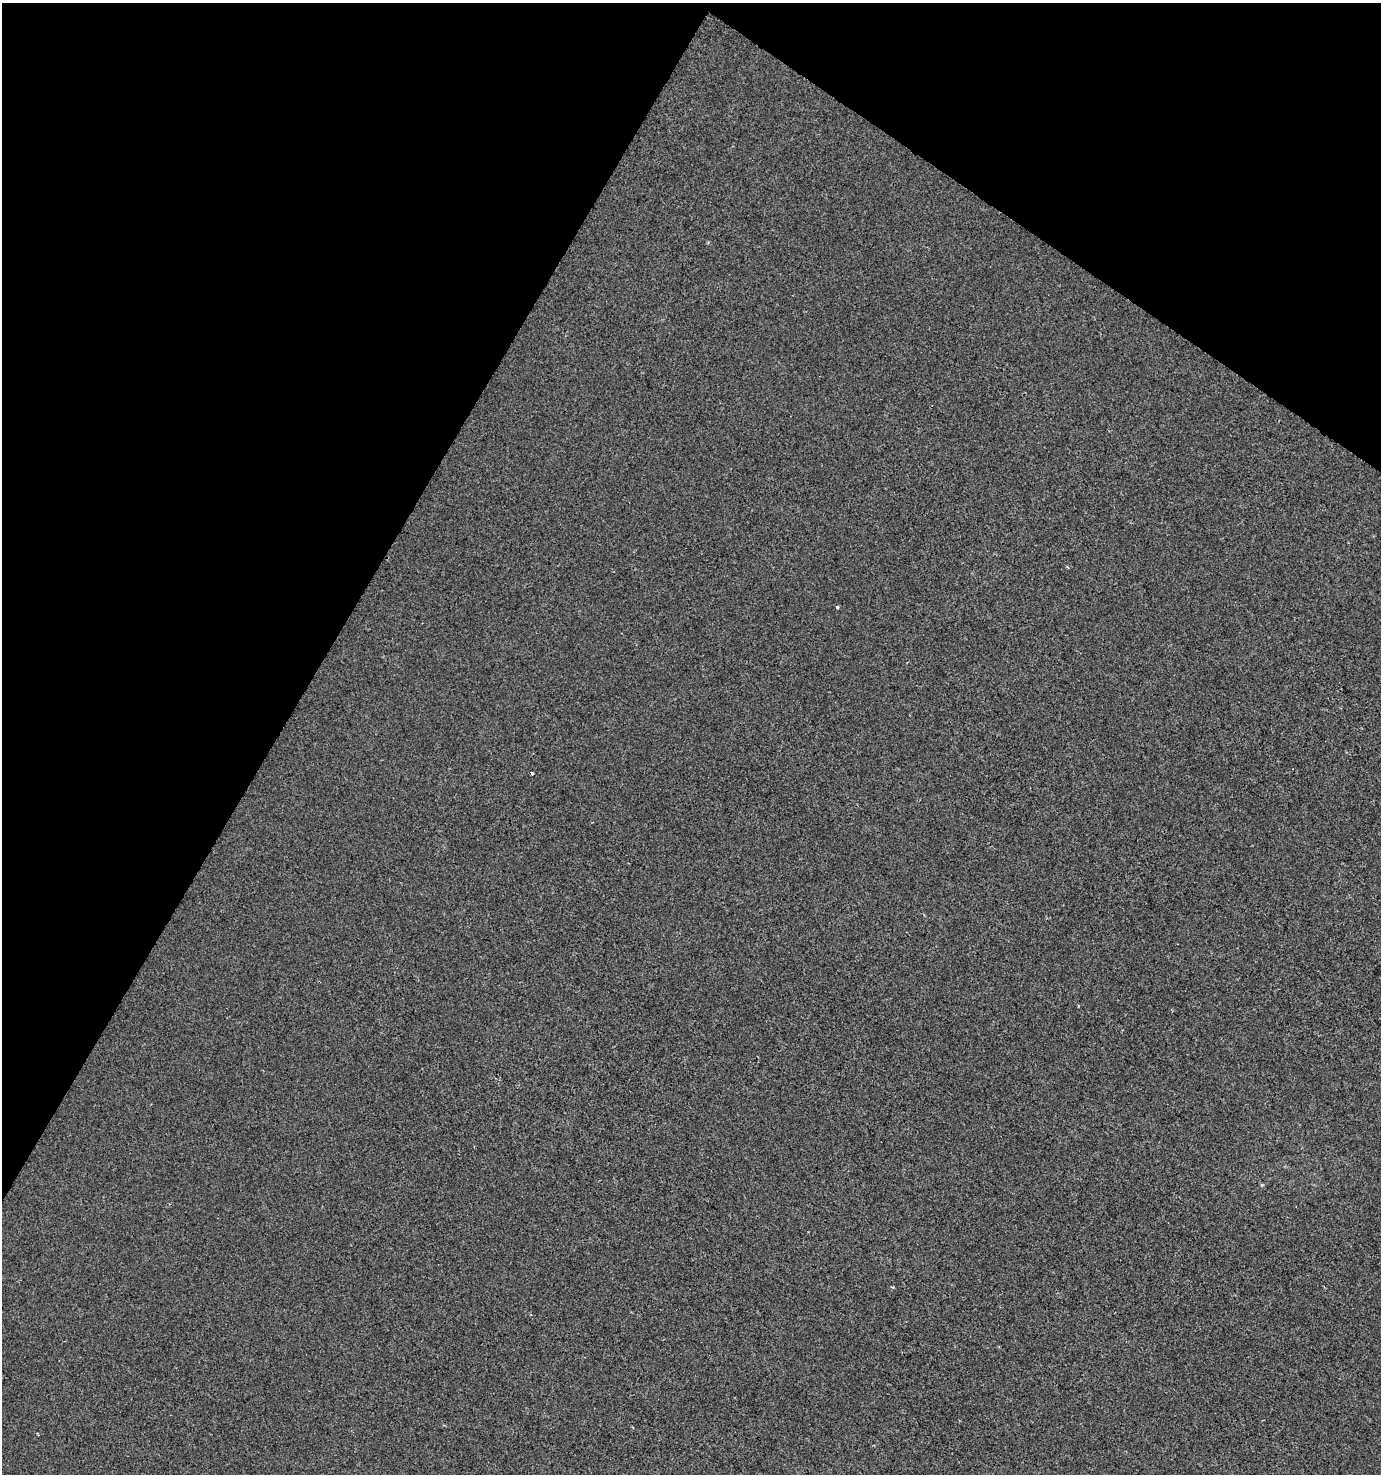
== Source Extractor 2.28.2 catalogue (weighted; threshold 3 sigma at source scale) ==
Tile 2 of 4 x 4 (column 2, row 1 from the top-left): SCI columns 1634-3012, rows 4416-5887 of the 5959 x 5893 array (HDU 1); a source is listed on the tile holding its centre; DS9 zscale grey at full resolution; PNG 1383 x 1476 px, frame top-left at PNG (2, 3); no overlay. Shown black and unused: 29% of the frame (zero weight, under 2 of 3 exposures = <1% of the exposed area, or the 3 px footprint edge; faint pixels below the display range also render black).
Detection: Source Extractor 2.28.2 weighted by HDU 2 'WHT'; one run over the whole footprint, this tile lists its part. Background -2.67e-04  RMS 0.0042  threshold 0.0188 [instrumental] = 3 sigma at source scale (4.5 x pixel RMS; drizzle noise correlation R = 1.50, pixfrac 1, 0.0396/0.0396 arcsec/px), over >= 5 px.
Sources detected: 3; all 3 listed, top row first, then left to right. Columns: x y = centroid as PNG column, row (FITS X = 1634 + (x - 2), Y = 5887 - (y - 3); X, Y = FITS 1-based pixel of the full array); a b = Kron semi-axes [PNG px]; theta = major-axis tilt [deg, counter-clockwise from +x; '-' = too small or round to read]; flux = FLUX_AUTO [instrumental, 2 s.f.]
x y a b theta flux
1067 567 4 3 - 0.44
837 607 3 3 - 1
531 773 3 3 - 3.4